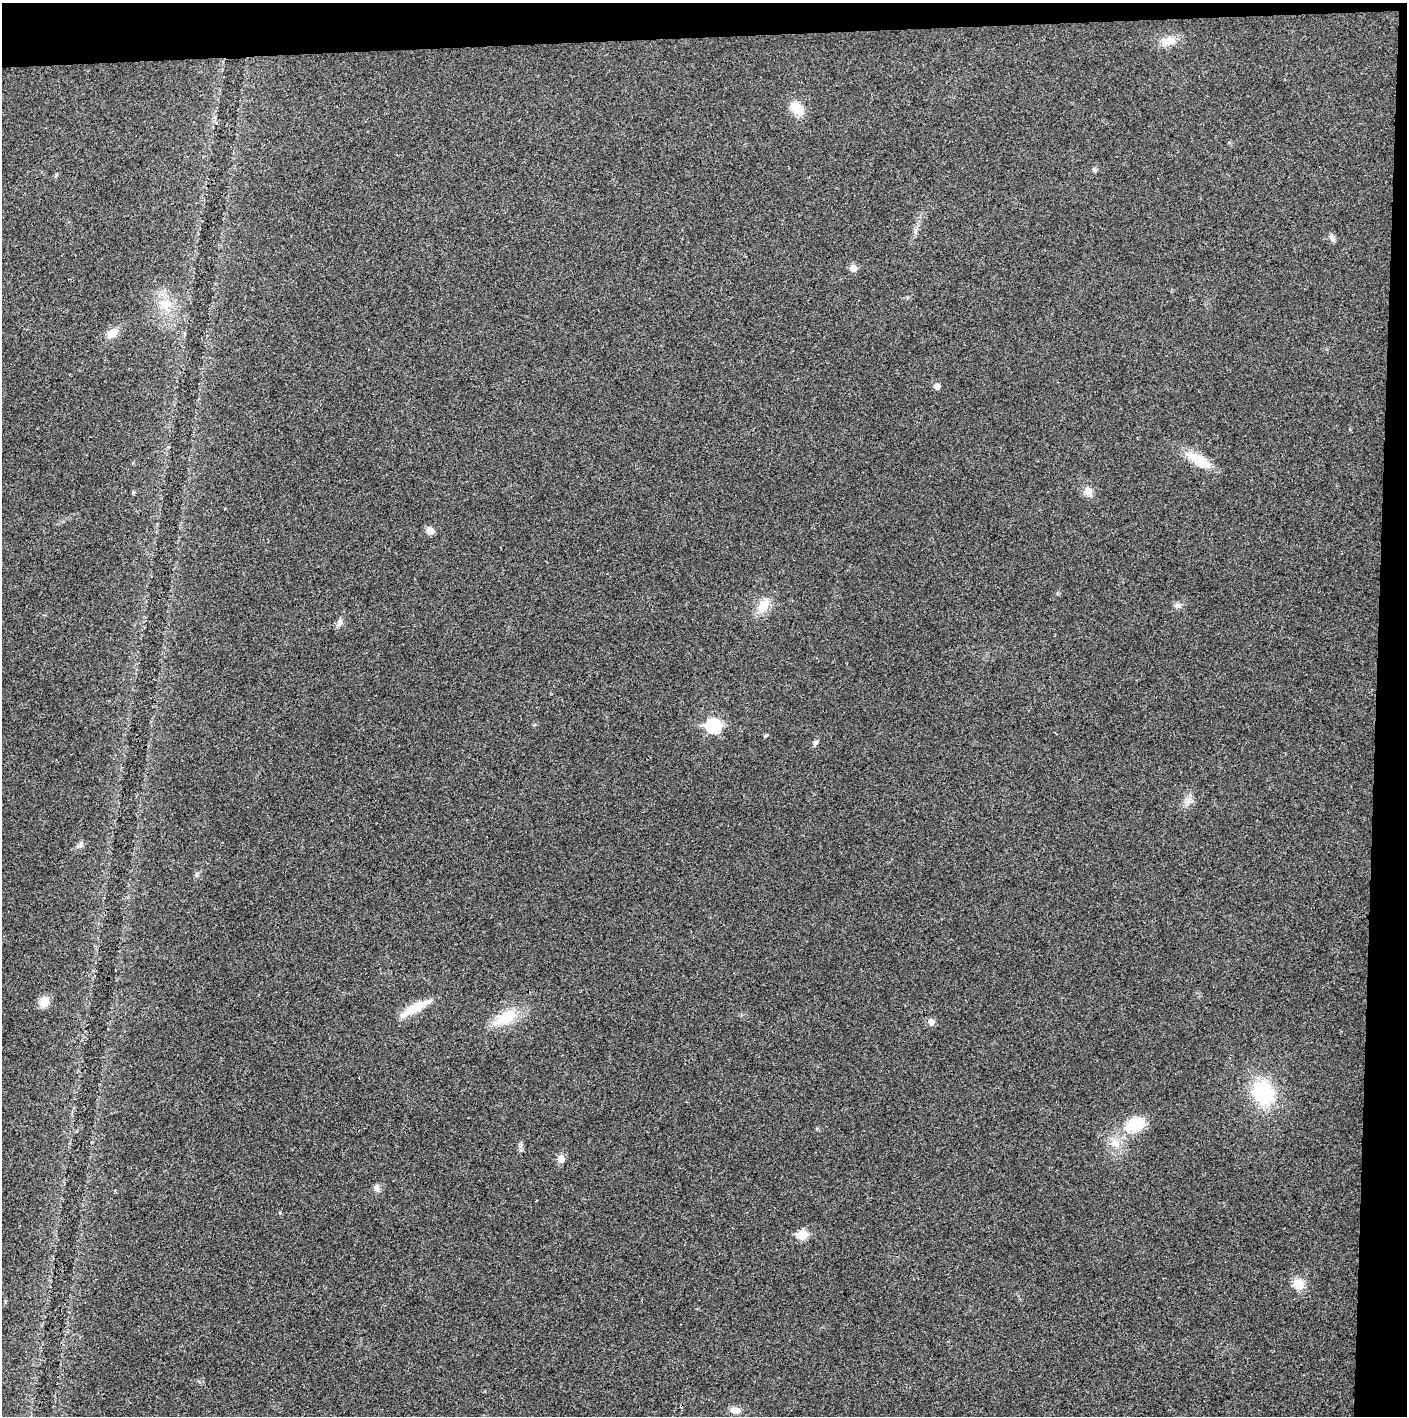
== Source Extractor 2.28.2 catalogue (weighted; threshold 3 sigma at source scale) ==
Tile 3 of 3 x 3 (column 3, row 1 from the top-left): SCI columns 2813-4217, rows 2830-4243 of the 4221 x 4244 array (HDU 1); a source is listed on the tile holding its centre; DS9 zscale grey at full resolution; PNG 1409 x 1418 px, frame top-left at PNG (2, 3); no overlay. Shown black and unused: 5% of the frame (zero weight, under 3 of 4 exposures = <1% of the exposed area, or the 3 px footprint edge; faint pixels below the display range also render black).
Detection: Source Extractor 2.28.2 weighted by HDU 2 'WHT'; one run over the whole footprint, this tile lists its part. Background 0.0254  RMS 0.006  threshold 0.0272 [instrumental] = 3 sigma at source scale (4.5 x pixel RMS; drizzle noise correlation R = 1.50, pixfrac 1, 0.05/0.05 arcsec/px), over >= 5 px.
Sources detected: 31; all 31 listed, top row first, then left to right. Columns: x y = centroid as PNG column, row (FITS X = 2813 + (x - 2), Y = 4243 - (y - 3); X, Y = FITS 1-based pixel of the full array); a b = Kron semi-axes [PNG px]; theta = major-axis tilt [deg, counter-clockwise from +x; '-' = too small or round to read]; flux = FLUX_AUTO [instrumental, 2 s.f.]
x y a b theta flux
1169 41 19 10 14 7
797 108 21 14 -39 8.3
1094 170 6 5 - 1.3
1332 238 10 5 -67 1.7
853 268 6 6 - 5
165 304 16 14 -15 9.9
112 333 14 9 40 6
937 386 5 5 - 3.3
1198 460 34 11 -29 14
1088 491 12 9 -60 4.4
430 531 7 6 - 4.8
764 605 20 12 59 8.7
1177 606 7 7 - 2.1
339 622 11 7 79 2.2
713 726 8 7 - 69
766 735 6 3 43 0.68
816 742 7 5 57 1.3
81 844 7 4 -90 1.3
197 874 7 3 71 1
44 1001 12 10 46 6.3
412 1009 38 9 31 11
506 1017 31 14 27 17
931 1022 6 6 - 3.5
1263 1093 24 19 -60 43
1135 1124 28 18 24 17
1115 1143 14 11 -52 7.1
561 1158 10 8 71 3.1
376 1188 10 6 -80 2
802 1234 6 6 - 22
1299 1284 13 11 -68 6.9
735 1410 13 8 -12 4.3